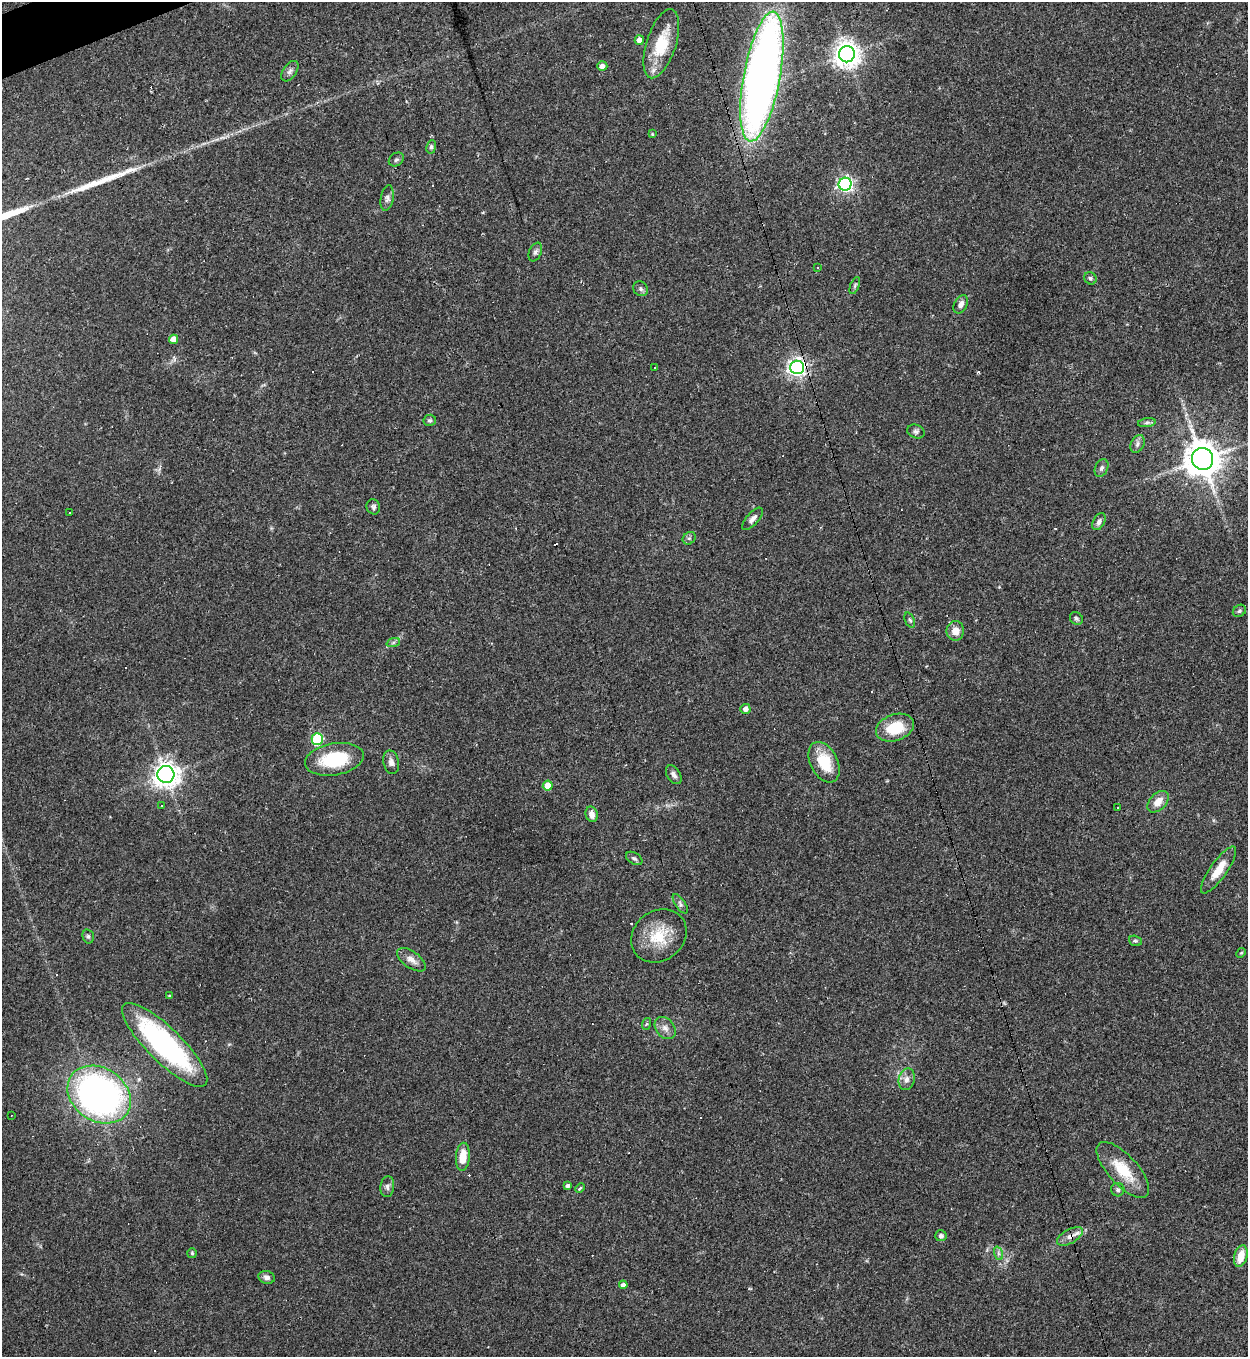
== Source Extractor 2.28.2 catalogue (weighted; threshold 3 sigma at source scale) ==
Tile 11 of 4 x 4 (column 3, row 3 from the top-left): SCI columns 2641-3886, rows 1356-2710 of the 5405 x 5420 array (HDU 1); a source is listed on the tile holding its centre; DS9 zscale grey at full resolution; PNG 1250 x 1359 px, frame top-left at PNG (2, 2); each listed source drawn as its Kron ellipse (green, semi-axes under 4 px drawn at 4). Shown black and unused: <1% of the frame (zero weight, under 2 of 3 exposures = <1% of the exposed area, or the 3 px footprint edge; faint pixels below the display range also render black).
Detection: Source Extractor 2.28.2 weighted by HDU 2 'WHT'; one run over the whole footprint, this tile lists its part. Background 0.0432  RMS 0.005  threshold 0.0227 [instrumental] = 3 sigma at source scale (4.5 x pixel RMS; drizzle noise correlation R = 1.50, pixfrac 1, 0.05/0.05 arcsec/px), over >= 5 px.
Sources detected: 100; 21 cosmic-ray / hot-pixel residue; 1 long thin detection or spike segment (spike, bleed or trail) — neither listed nor drawn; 1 inside a brighter listed object's ellipse — not listed separately; the other 77 listed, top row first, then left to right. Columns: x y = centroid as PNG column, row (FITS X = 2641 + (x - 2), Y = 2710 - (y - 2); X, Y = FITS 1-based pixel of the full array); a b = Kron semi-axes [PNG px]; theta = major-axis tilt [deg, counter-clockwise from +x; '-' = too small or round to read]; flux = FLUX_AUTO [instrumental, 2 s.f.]
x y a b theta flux
639 40 4 4 - 3.9
661 44 36 15 72 21
847 54 8 8 - 520
602 66 5 5 - 3.2
290 71 11 6 55 1.9
762 77 66 18 79 420
652 134 4 3 - 0.42
431 147 7 4 82 1.1
396 160 8 6 35 1.2
845 184 6 6 - 130
387 198 13 6 80 1.9
535 252 10 6 66 1.5
818 268 4 3 - 0.65
1090 278 6 6 - 1.1
855 285 9 4 69 0.95
641 289 8 7 - 1.5
961 304 10 6 61 2.6
174 339 4 4 - 5.6
655 367 2 2 - 0.48
797 367 7 7 - 230
430 420 6 5 - 0.97
1147 423 9 4 8 1.2
916 432 9 6 -20 1.4
1137 444 9 6 66 1.8
1202 459 11 10 - 1100
1101 468 9 6 64 1.7
373 507 7 7 - 1.3
70 513 3 3 - 0.7
753 519 14 6 48 2.3
1099 522 9 5 60 2.1
689 538 7 6 - 1.1
1239 611 7 5 33 1
1076 618 7 6 - 1.1
910 620 8 5 -67 0.96
955 631 9 9 - 4.7
393 643 7 4 20 1
745 709 5 5 - 2.6
895 728 19 13 20 17
317 739 6 5 - 46
334 759 30 16 10 27
391 762 12 7 -77 2.3
824 762 21 13 -62 16
166 774 8 8 - 470
674 775 10 6 -57 1.9
548 786 5 5 - 9
1158 802 13 8 46 5.1
161 806 2 2 - 0.41
1118 807 3 3 - 6
592 814 8 6 -73 3.4
634 858 9 5 -31 1.2
1218 870 28 8 55 8.7
680 904 11 5 -55 1.4
88 936 7 5 -74 1
659 936 29 25 39 17
1135 941 6 5 - 0.88
1241 953 5 4 - 0.58
411 960 16 8 -35 3.6
169 996 3 3 - 0.64
646 1024 6 4 70 0.67
665 1028 12 9 -50 3.1
165 1045 57 17 -44 93
907 1079 11 8 76 2.8
99 1095 34 26 -34 210
11 1115 2 2 - 0.32
463 1157 14 7 85 8.6
1123 1170 35 15 -48 17
568 1186 4 4 - 1.4
387 1187 10 7 83 1.9
580 1188 5 3 - 0.49
1118 1190 7 6 - 1.3
941 1236 6 5 - 1.6
1070 1236 14 7 29 3.4
192 1253 5 5 - 0.72
998 1253 7 4 -72 1.2
1241 1256 11 6 75 7.5
267 1277 8 6 -16 1.7
623 1285 4 4 - 2.5
Overlapping masked pixels (flux is a lower limit): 2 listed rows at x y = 797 367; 1070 1236